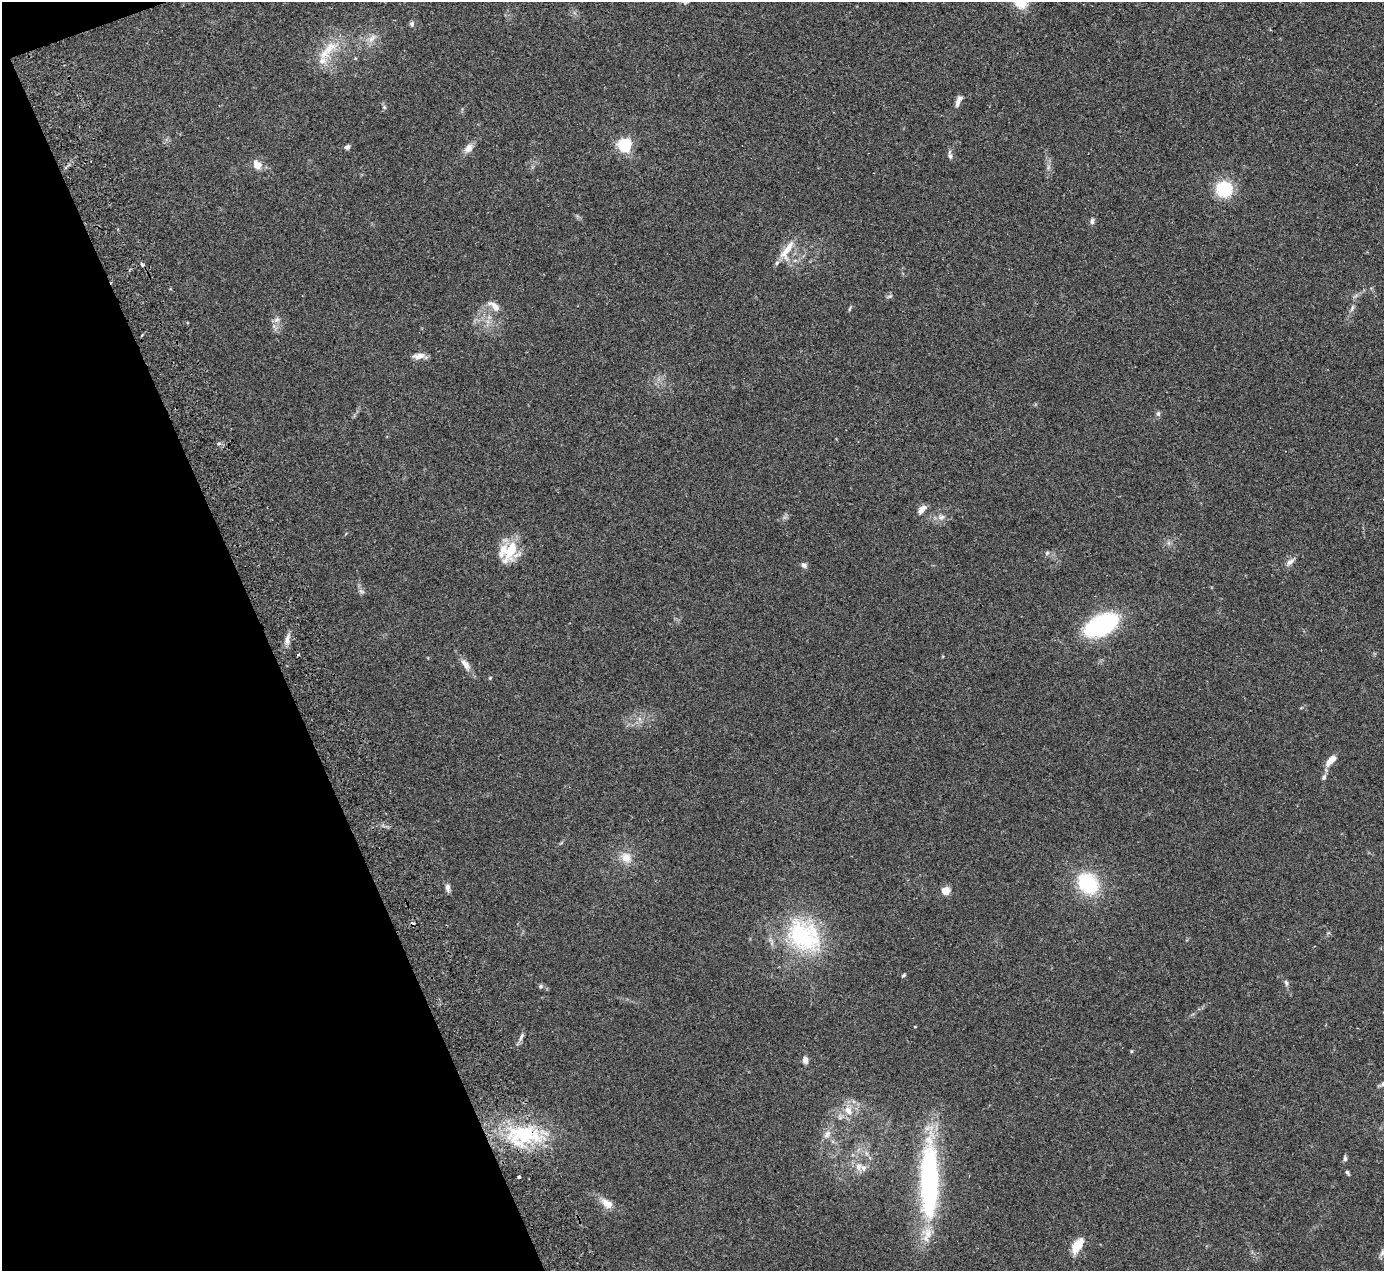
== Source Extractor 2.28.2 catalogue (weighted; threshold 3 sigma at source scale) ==
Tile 5 of 4 x 4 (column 1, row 2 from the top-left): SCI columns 55-1436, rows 2719-3987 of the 5636 x 5565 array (HDU 1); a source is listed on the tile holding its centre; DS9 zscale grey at full resolution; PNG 1386 x 1273 px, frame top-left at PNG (2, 2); no overlay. Shown black and unused: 19% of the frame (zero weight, under 2 of 3 exposures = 3% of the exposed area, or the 3 px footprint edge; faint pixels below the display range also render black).
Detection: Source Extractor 2.28.2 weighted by HDU 2 'WHT'; one run over the whole footprint, this tile lists its part. Background 0.0772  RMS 0.0083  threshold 0.0374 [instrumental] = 3 sigma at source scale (4.5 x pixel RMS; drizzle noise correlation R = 1.50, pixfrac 1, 0.05/0.05 arcsec/px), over >= 5 px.
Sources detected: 64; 1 too faint to see at this stretch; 1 inside a brighter object's white glare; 2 cosmic-ray / hot-pixel residue — not listed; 5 inside a brighter listed object's ellipse — not listed separately; the other 55 listed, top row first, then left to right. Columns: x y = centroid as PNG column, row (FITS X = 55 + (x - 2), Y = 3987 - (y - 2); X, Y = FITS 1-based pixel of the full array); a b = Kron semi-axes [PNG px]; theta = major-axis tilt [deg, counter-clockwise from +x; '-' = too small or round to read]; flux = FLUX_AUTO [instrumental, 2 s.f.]
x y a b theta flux
686 2 10 6 38 2.5
1020 2 18 14 -64 16
412 24 7 6 - 1.7
372 38 16 7 53 5.5
330 48 26 13 40 19
958 102 13 6 76 3.6
384 107 6 4 -45 1.1
625 145 6 6 - 160
347 147 7 6 - 1.9
468 148 13 10 54 5.5
950 155 11 5 -79 2.9
257 164 13 9 -52 7.8
1224 189 19 17 -17 31
1092 221 8 5 86 2.2
787 250 33 11 61 14
494 306 18 8 -40 6.8
1352 308 12 4 71 2.6
849 309 7 3 71 1
277 320 8 6 67 3.1
419 356 15 7 9 5.7
1158 414 7 6 - 1.7
922 509 12 6 45 5
941 517 11 7 19 3.9
511 550 29 13 69 23
1047 553 6 4 46 1.2
1290 562 11 7 37 3.8
804 565 8 6 -36 2.5
361 591 9 5 -27 2
1101 625 31 16 26 100
287 639 15 6 78 4.5
465 664 19 8 -56 6
490 678 5 4 - 0.8
1331 760 16 7 47 8.4
1324 777 7 6 - 1.9
626 858 15 14 - 10
1088 883 26 21 -50 49
448 888 11 6 -80 3
946 891 9 8 - 8
802 936 56 38 -45 89
903 975 6 4 44 1
1286 983 8 5 -63 1.8
540 986 7 5 1 1.6
521 1037 13 5 66 2.7
805 1060 10 7 -83 3.1
1383 1084 8 5 58 1.9
848 1110 14 9 -52 8.5
827 1134 13 8 58 5.1
524 1135 51 29 2 71
1345 1158 7 5 -90 1.7
859 1166 12 9 78 6
1347 1172 6 4 -48 1.5
519 1177 3 3 - 8.2
930 1187 92 21 90 150
607 1203 18 10 -37 8.4
1077 1245 17 9 56 16
Overlapping masked pixels (flux is a lower limit): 1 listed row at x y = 524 1135
Isophote crosses this tile's border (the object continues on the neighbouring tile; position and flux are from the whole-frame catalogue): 3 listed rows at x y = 686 2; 1020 2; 1383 1084